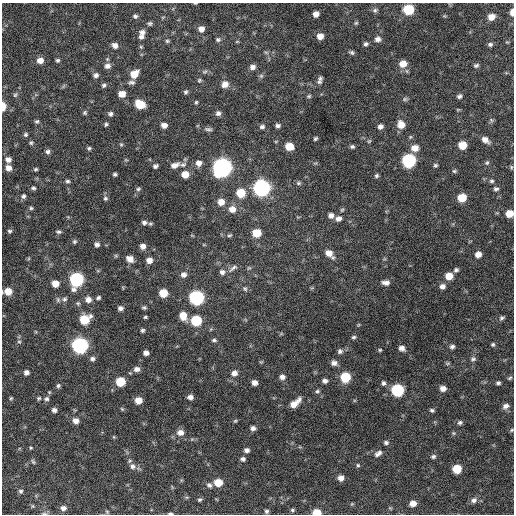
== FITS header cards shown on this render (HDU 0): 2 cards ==
NAXIS1  =                  512 / Axis length
NAXIS2  =                  512 / Axis length

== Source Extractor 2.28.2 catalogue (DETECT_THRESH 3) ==
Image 512 x 512 px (HDU 0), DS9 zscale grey, 1 PNG px = 1 image px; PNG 516 x 516 px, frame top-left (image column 1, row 512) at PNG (2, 3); no overlay
Background 298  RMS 18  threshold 53.7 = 3 sigma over >= 5 px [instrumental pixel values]
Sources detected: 222; all 222 listed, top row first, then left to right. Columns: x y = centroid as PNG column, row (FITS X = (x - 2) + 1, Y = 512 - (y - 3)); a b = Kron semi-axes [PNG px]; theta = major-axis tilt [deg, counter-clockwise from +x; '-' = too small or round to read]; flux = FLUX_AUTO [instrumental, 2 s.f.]
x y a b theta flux
195 3 5 3 - 890
375 10 6 6 - 2800
409 10 7 6 - 58000
512 12 6 4 -88 7800
316 14 6 5 - 6800
135 16 6 5 - 2700
444 16 6 3 17 1200
491 17 7 6 - 11000
150 23 6 5 - 2200
356 23 6 4 43 1600
201 29 7 6 - 6400
142 32 7 7 - 4800
320 36 6 6 - 8900
141 37 7 6 - 3300
378 39 8 6 4 4800
218 40 7 6 - 2500
167 41 5 4 - 1800
507 42 4 4 - 1100
366 44 6 5 - 2600
490 44 6 5 - 2600
115 45 7 6 - 5600
141 47 5 4 - 1300
352 52 6 5 - 2500
40 60 7 6 - 9200
58 60 5 5 - 2100
403 64 8 7 - 13000
476 65 7 5 18 2500
107 66 8 7 - 5700
253 67 7 6 - 5300
205 72 8 5 19 2400
134 74 8 7 - 16000
96 75 6 6 - 3800
261 76 6 5 - 2200
320 78 7 6 - 2700
199 80 6 4 46 1600
131 82 9 5 5 3400
319 82 8 6 -4 3100
225 84 7 7 - 8500
104 85 6 6 - 2700
186 92 6 5 - 2200
122 94 6 6 - 12000
15 95 7 5 60 2000
309 96 5 4 - 1700
459 96 6 5 - 3000
405 99 7 5 1 2200
196 102 5 4 - 1600
140 104 8 6 -27 30000
3 106 6 4 89 16000
85 113 6 5 - 2000
218 113 6 6 - 3800
110 114 5 5 - 3000
491 120 4 3 - 3300
37 121 6 5 - 2100
106 124 5 4 - 2100
164 125 5 5 - 6500
278 125 5 4 - 3100
401 125 8 7 - 13000
262 127 7 5 13 3100
380 127 6 5 - 4600
208 129 11 5 -4 3000
26 134 5 5 - 2100
315 138 4 3 - 1800
485 140 9 6 -32 7300
369 141 6 4 44 1500
31 143 6 5 - 1800
121 144 5 5 - 1600
462 145 6 6 - 19000
289 146 7 6 - 19000
352 147 5 4 - 2400
89 148 5 5 - 2000
415 148 8 7 - 11000
48 152 6 6 - 3300
8 159 7 6 - 5600
126 160 6 3 -18 1100
409 161 7 7 - 190000
199 163 7 7 - 6500
487 163 7 5 48 2200
175 165 12 7 22 7400
183 165 10 7 6 4700
435 165 5 5 - 2000
155 166 5 4 - 3000
511 167 5 5 - 1500
8 168 6 6 - 7900
222 168 8 8 - 700000
36 169 5 4 - 1800
454 171 6 5 - 2000
115 174 4 4 - 2100
185 174 7 6 - 13000
376 176 6 5 - 2200
67 181 6 4 -1 2300
492 181 6 5 - 2200
298 183 7 5 0 2200
33 188 6 4 -5 2300
262 188 8 8 - 400000
138 189 7 5 16 2000
496 189 6 6 - 2800
241 193 7 7 - 28000
23 196 6 5 - 2800
105 198 7 6 - 2700
462 198 7 6 - 26000
221 202 8 7 - 10000
31 208 5 5 - 1800
232 209 8 8 - 10000
342 210 5 4 - 1500
509 214 6 6 - 16000
331 215 6 6 - 5200
338 219 7 6 - 5400
144 222 7 6 - 3600
10 231 5 4 - 1900
58 232 7 5 -5 2300
257 233 7 6 - 23000
229 235 7 3 25 1700
74 242 6 5 - 2100
97 244 6 5 - 3800
143 246 5 5 - 6200
329 254 10 6 -46 11000
478 254 6 5 - 8000
116 256 6 4 -19 1500
130 259 7 6 - 8900
149 260 6 5 - 7500
233 268 13 5 39 4400
249 268 6 5 - 1700
456 270 5 5 - 2600
222 272 6 6 - 3900
184 275 7 7 - 4900
449 276 6 6 - 17000
76 280 8 7 - 190000
55 283 6 6 - 12000
386 283 9 6 -3 5700
442 286 6 6 - 5200
245 289 7 5 -56 2500
8 291 7 6 - 15000
163 293 6 6 - 25000
98 298 7 5 28 2500
196 298 7 7 - 260000
64 299 7 6 - 3100
88 299 8 7 - 7200
58 300 8 6 -76 3000
78 303 6 5 - 2100
120 308 6 5 - 4000
144 308 5 4 - 2000
183 316 8 6 -68 15000
145 317 4 3 - 1500
502 318 7 6 - 2600
85 319 8 7 - 34000
196 321 7 6 - 59000
142 330 4 4 - 2300
354 337 6 4 4 2100
214 340 6 4 -2 2200
19 342 6 4 0 1600
493 344 5 5 - 1900
80 345 8 7 - 340000
452 347 6 5 - 3200
402 348 7 6 - 5500
380 350 4 4 - 1400
340 351 7 6 - 3400
146 353 5 4 - 5100
92 359 6 5 - 3200
473 359 8 5 18 2800
334 363 7 6 - 5100
447 363 7 4 0 1700
137 369 7 6 - 5100
26 372 5 5 - 4700
130 373 4 4 - 1100
234 373 8 7 - 6400
282 377 6 6 - 5000
345 377 7 7 - 43000
510 378 7 4 28 1800
325 381 5 4 - 4000
120 382 6 6 - 34000
254 383 5 5 - 6200
383 383 6 5 - 2900
498 383 5 4 - 2500
58 386 6 5 - 2200
443 388 6 5 - 7000
397 390 7 7 - 120000
317 391 6 5 - 2300
190 397 6 5 - 4900
11 398 4 4 - 1400
39 398 5 5 - 1700
46 399 7 6 - 2800
138 400 6 6 - 12000
295 403 13 6 41 13000
506 406 7 6 - 5200
122 409 6 3 -45 1400
54 410 5 5 - 3900
432 410 5 4 - 2200
76 421 7 6 - 7000
235 421 5 4 - 1400
460 423 6 5 - 2700
253 428 6 5 - 3900
512 430 6 4 29 1400
180 432 8 7 - 7900
453 433 6 5 - 1600
114 437 5 3 - 1000
386 442 6 5 - 2700
31 448 4 4 - 1200
247 450 6 5 - 3900
378 453 10 6 33 5000
433 456 7 5 16 2600
243 459 5 5 - 3000
33 462 7 4 -62 1800
358 465 5 4 - 1700
132 466 9 8 - 5700
457 469 6 6 - 32000
341 478 6 6 - 7000
218 483 7 6 - 21000
209 485 8 6 -38 3300
21 491 5 4 - 2200
199 500 6 5 - 2100
474 500 8 7 - 4800
413 503 6 5 - 9400
352 504 5 5 - 1100
33 506 5 3 - 1100
63 508 7 6 - 5300
390 508 5 5 - 1300
292 510 6 4 -22 1900
266 511 5 5 - 2400
107 512 6 5 - 1600
317 512 6 5 - 18000
44 513 9 3 -4 1900
170 513 6 3 -2 2100
At the frame edge (FLAGS 8, measured only in part): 9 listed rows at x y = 195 3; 512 12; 3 106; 509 214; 8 291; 512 430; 317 512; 44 513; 170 513